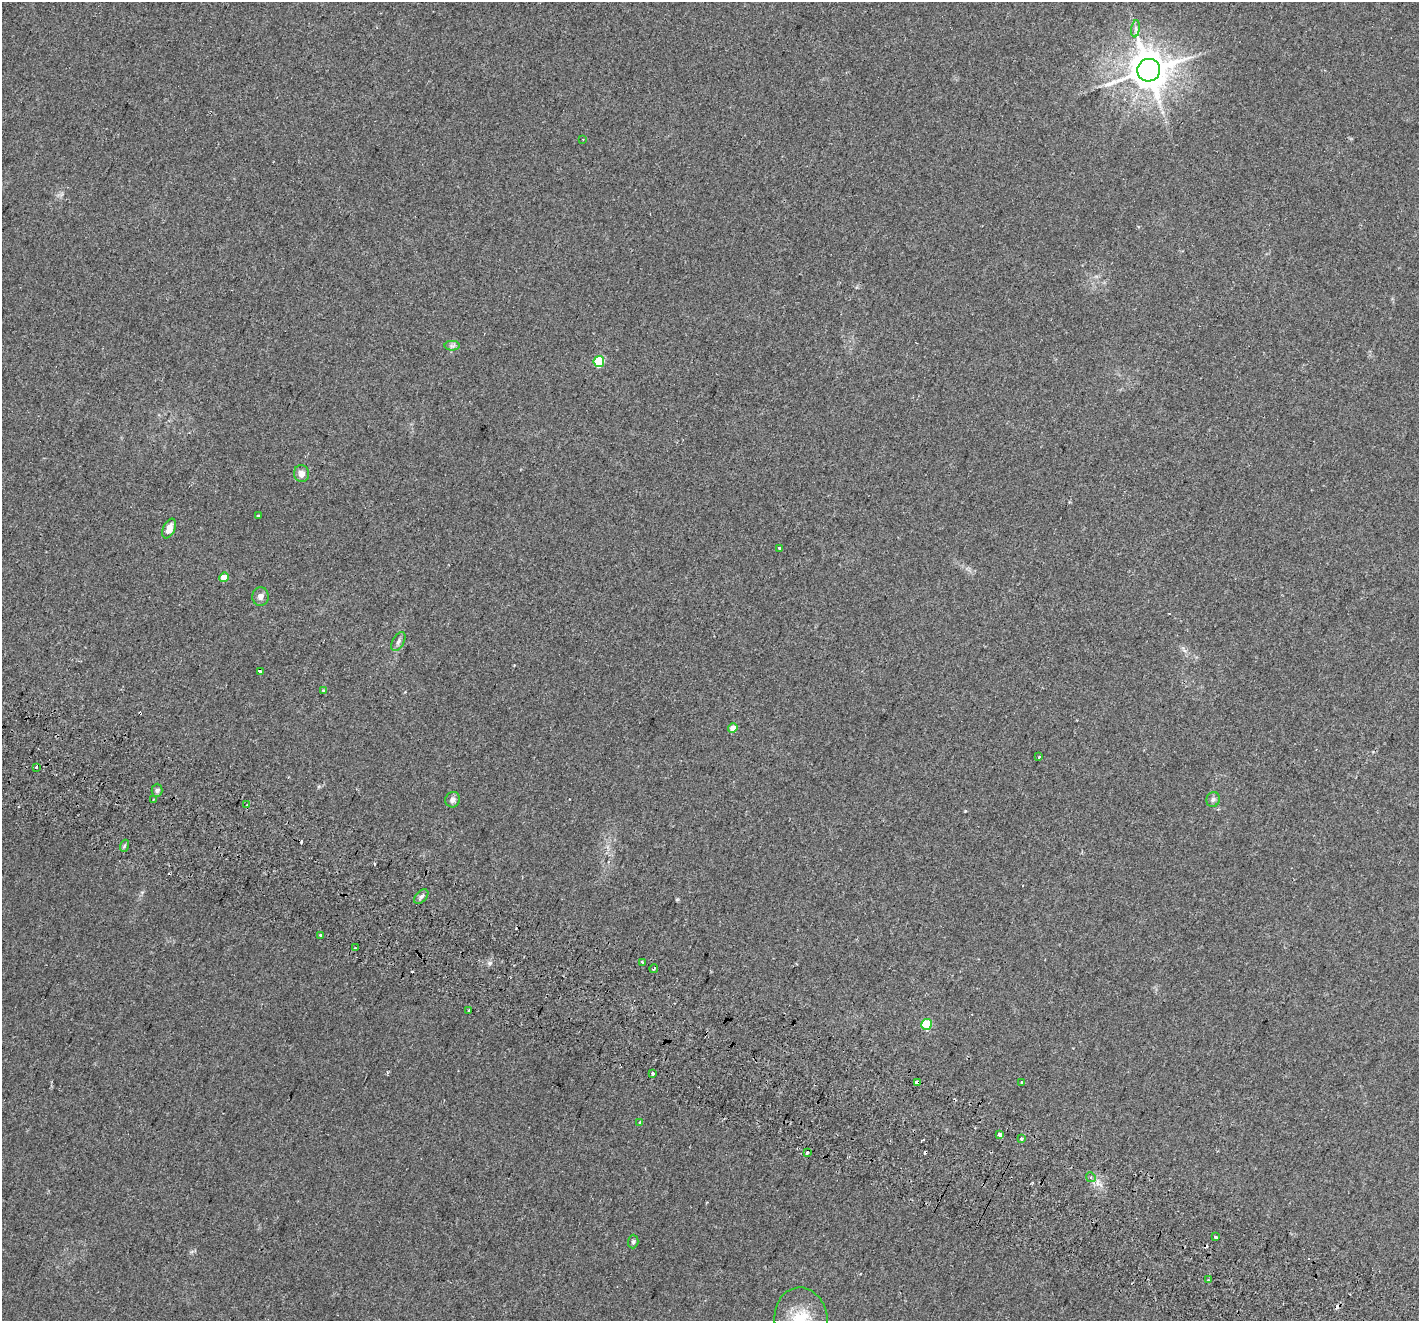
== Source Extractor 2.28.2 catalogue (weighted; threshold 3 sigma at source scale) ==
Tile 6 of 4 x 4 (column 2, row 2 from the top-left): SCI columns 1482-2898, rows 2985-4303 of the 5787 x 5904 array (HDU 1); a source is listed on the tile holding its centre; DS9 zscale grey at full resolution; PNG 1421 x 1323 px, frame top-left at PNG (2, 2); each listed source drawn as its Kron ellipse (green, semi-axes under 4 px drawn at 4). Shown black and unused: <1% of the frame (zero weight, under 2 of 3 exposures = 4% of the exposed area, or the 3 px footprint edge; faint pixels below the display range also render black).
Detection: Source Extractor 2.28.2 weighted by HDU 2 'WHT'; one run over the whole footprint, this tile lists its part. Background 0.0509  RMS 0.006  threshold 0.0271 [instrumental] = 3 sigma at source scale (4.5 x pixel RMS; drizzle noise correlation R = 1.50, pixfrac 1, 0.0396/0.0396 arcsec/px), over >= 5 px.
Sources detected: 51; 9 cosmic-ray / hot-pixel residue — neither listed nor drawn; the other 42 listed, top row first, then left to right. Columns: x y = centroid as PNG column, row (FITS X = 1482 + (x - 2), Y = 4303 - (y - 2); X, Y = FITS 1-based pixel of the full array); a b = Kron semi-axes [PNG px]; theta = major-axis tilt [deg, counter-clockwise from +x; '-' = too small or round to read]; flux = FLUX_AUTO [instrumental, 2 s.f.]
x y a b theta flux
1136 29 8 4 82 1.6
1149 70 11 11 - 1700
583 140 3 2 - 0.61
452 346 7 5 -1 1.3
599 362 5 5 - 31
301 474 8 7 - 3.5
259 516 3 3 - 2.1
169 528 10 6 66 5.3
780 548 3 3 - 2.1
224 577 5 4 - 7.1
260 596 9 8 - 2.8
398 641 10 5 62 1.8
260 672 4 3 - 2.3
324 691 4 3 - 0.88
733 728 5 4 - 4.8
1039 757 3 3 - 2.2
36 767 3 3 - 1.1
157 790 6 5 - 1.3
153 799 3 2 - 0.7
1213 799 7 6 - 1.6
453 800 8 7 - 2.5
247 805 4 3 - 1.2
124 846 6 4 71 0.84
421 897 8 5 47 1.5
320 935 4 3 - 1.2
355 948 2 2 - 0.6
642 962 3 3 - 0.95
654 968 4 2 - 1.4
469 1011 4 3 - 4
927 1024 5 5 - 31
652 1074 3 3 - 5.8
917 1082 4 3 - 20
1021 1082 3 3 - 1.7
640 1123 3 3 - 1.3
999 1134 4 3 - 9.6
1022 1139 4 3 - 1.8
807 1153 3 3 - 3.6
1091 1177 5 4 - 1.3
1215 1237 3 3 - 9.1
633 1242 7 5 89 1.1
1208 1280 3 3 - 0.56
801 1320 32 26 -84 24
Overlapping masked pixels (flux is a lower limit): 1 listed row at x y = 917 1082
Isophote crosses this tile's border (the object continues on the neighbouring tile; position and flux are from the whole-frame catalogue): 1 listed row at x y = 801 1320
Unlisted compact peaks at least as high as the median listed source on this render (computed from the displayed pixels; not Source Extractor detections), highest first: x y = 490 963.